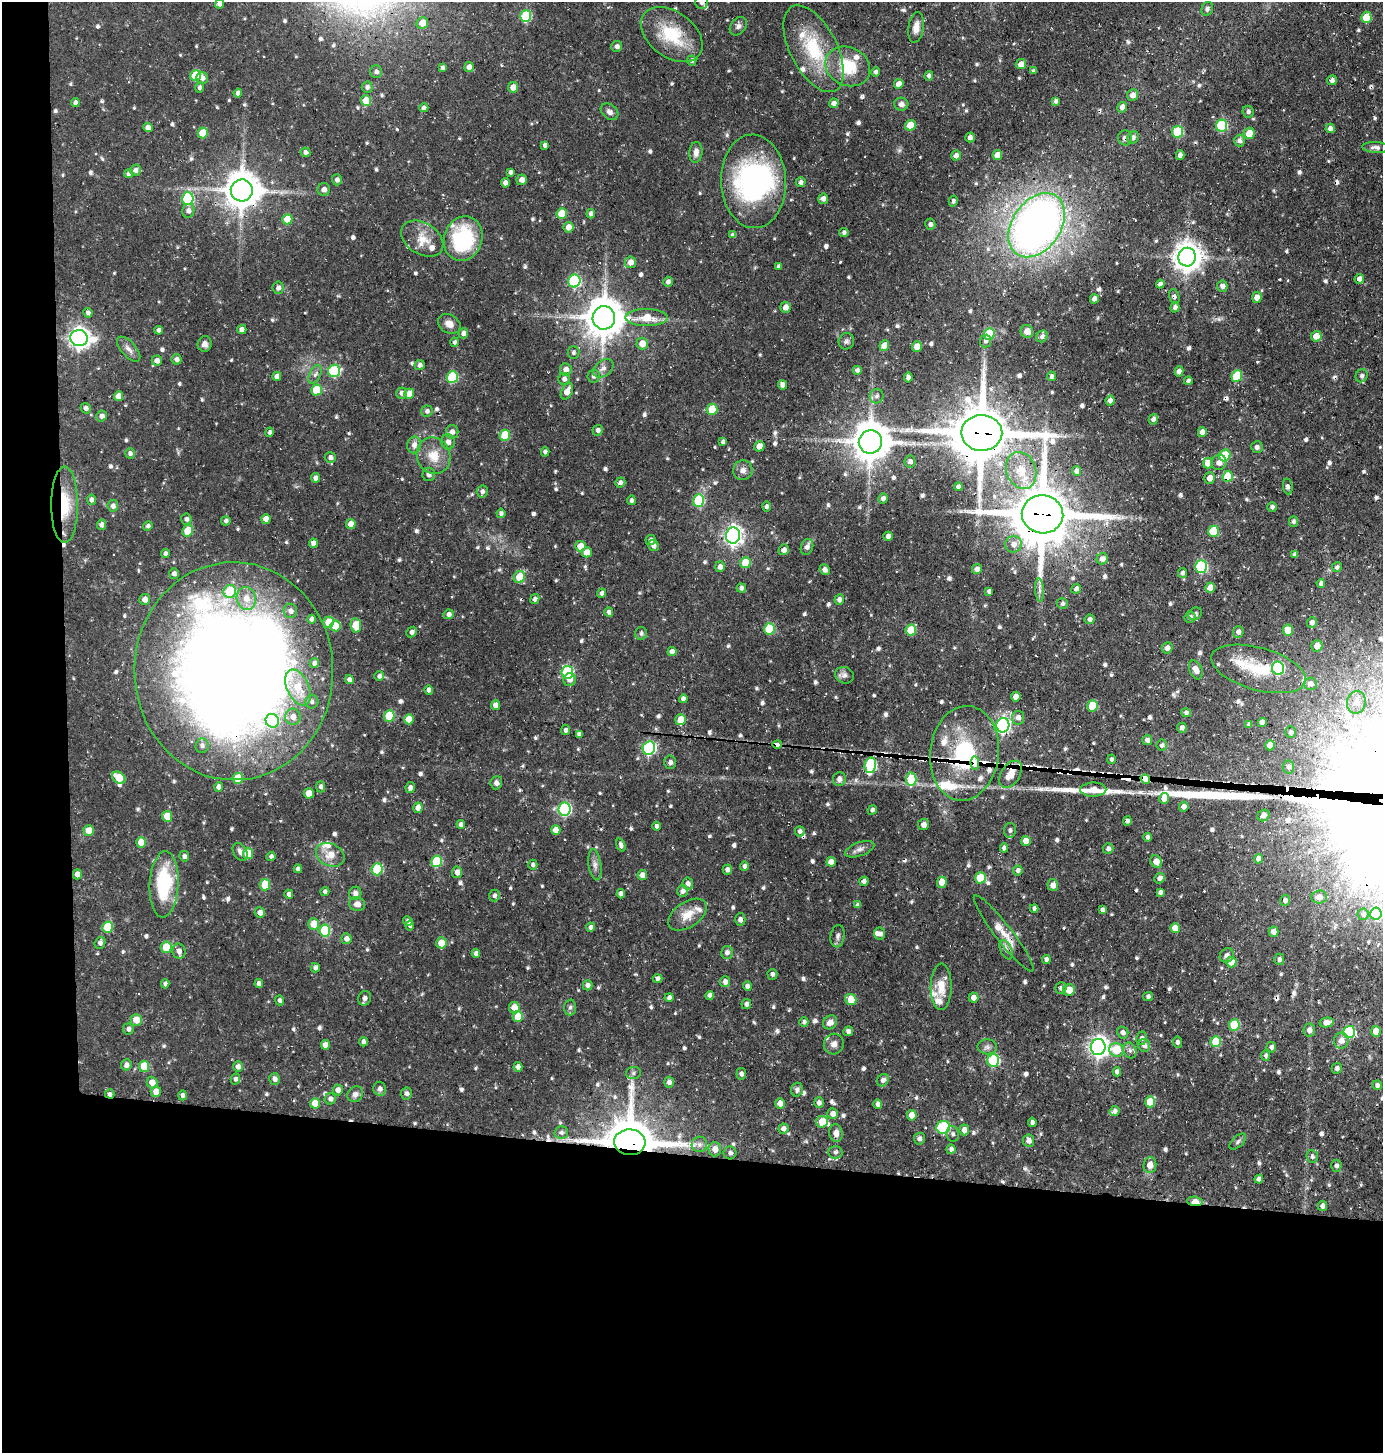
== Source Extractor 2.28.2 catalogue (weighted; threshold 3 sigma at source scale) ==
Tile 7 of 3 x 3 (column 1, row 3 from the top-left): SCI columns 140-1520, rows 1-1451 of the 4385 x 4355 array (HDU 1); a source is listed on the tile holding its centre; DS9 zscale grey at full resolution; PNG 1385 x 1455 px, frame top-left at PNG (2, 2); each listed source drawn as its Kron ellipse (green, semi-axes under 4 px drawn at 4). Shown black and unused: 24% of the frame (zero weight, under 3 of 4 exposures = <1% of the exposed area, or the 3 px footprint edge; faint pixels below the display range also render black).
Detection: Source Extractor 2.28.2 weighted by HDU 2 'WHT'; one run over the whole footprint, this tile lists its part. Background 0.0696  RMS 0.0056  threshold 0.0251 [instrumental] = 3 sigma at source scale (4.5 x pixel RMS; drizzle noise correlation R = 1.50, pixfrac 1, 0.05/0.05 arcsec/px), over >= 5 px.
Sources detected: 854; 1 too faint to see at this stretch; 1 inside a brighter object's white glare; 15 cosmic-ray / hot-pixel residue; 3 long thin detections or spike segments (spike, bleed or trail) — neither listed nor drawn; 22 inside a brighter listed object's ellipse — not listed separately; of the other 812, all 500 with FLUX_AUTO >= 1.44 (the completeness limit of this list) listed and drawn (312 fainter detections not listed), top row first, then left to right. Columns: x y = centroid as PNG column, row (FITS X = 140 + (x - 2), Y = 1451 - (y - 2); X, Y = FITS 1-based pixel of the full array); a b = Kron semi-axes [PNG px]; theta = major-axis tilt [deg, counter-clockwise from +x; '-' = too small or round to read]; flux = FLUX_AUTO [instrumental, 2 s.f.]
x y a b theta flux
702 2 7 6 - 2.4
220 4 5 4 - 2.7
1207 9 7 5 69 1.5
526 16 6 5 - 38
1366 17 5 5 - 15
422 23 6 5 - 7.3
738 26 10 7 51 2.2
916 27 15 7 81 4.8
672 34 34 22 -36 27
617 46 5 5 - 2
814 49 47 23 -63 35
692 61 5 4 - 1.5
1021 64 5 5 - 4.6
848 66 23 19 -26 23
469 67 5 4 - 3.6
443 68 4 4 - 1.7
1034 71 4 4 - 1.6
376 72 6 6 - 1.6
876 72 4 4 - 1.9
196 75 5 5 - 25
929 76 4 4 - 1.8
202 78 6 6 - 2.7
1332 80 5 4 - 1.8
899 84 5 4 - 4
199 87 5 4 - 1.5
367 87 5 5 - 1.9
513 87 5 5 - 5.8
238 93 4 4 - 2.2
1133 95 6 5 - 3.8
366 101 5 5 - 14
1056 101 4 4 - 1.8
75 103 4 4 - 2.2
834 103 5 4 - 2.5
901 104 7 6 - 2.2
1122 107 5 5 - 3.1
424 108 4 4 - 1.7
610 112 10 7 -40 2.3
1248 112 6 5 - 1.5
910 125 5 5 - 8.7
1221 125 6 5 - 44
148 128 4 4 - 4
1330 128 5 4 - 2.4
1177 132 6 5 - 29
203 133 5 5 - 14
1249 133 6 5 - 7.7
970 137 5 4 - 2.3
1133 137 6 5 - 2.1
1125 138 7 7 - 2.1
1239 141 6 5 - 2.2
545 145 4 4 - 1.8
1376 147 13 5 -4 2.2
305 152 5 4 - 1.8
696 152 10 6 84 3.4
997 155 5 4 - 5.8
1180 155 5 4 - 2.9
956 156 5 4 - 2.5
135 170 6 5 - 2.4
510 172 4 3 - 1.5
129 173 4 4 - 1.6
337 180 5 5 - 2.2
522 180 5 5 - 2.5
753 181 47 32 -88 93
801 182 5 5 - 1.9
505 183 5 4 - 2.4
324 189 6 6 - 2.6
242 190 11 11 - 1300
188 199 6 6 - 47
823 199 5 5 - 2.7
953 201 5 4 - 1.5
188 211 7 6 - 2.4
562 214 5 5 - 13
591 214 4 4 - 1.8
287 219 5 5 - 10
930 224 5 5 - 1.5
1037 225 35 24 55 390
568 227 5 5 - 4.9
844 232 4 4 - 1.5
733 235 4 4 - 2.3
422 239 23 15 -32 9.9
463 239 23 19 71 48
1187 257 9 9 - 730
631 262 6 5 - 3.5
779 267 4 4 - 1.6
1359 279 5 4 - 2.7
574 281 6 6 - 59
668 282 5 4 - 1.9
1160 284 4 4 - 1.8
1222 286 5 5 - 2.7
278 288 6 5 - 2.2
1174 296 7 5 -73 1.4
1257 297 5 5 - 4
1094 299 4 4 - 2.7
785 307 5 5 - 3.8
1175 307 5 4 - 2.1
88 313 5 4 - 2
604 318 11 11 - 1600
646 318 21 8 0 13
449 324 12 9 -32 4
158 330 4 4 - 1.6
242 330 4 4 - 2.5
1027 331 6 6 - 4.2
463 333 5 4 - 2.4
989 334 6 5 - 21
1042 336 6 5 - 1.8
1316 336 5 5 - 6.7
79 338 8 8 - 330
846 341 8 7 - 1.6
985 341 6 5 - 1.7
454 342 4 4 - 1.4
205 344 8 7 - 2.5
642 344 6 5 - 6.1
884 346 5 4 - 6.5
917 347 5 5 - 6.5
129 349 15 7 -48 3.4
573 352 6 6 - 1.5
177 359 5 5 - 2.2
157 361 5 5 - 2.7
419 365 5 5 - 2
603 368 11 7 37 2.8
566 369 6 5 - 3.1
857 370 4 4 - 2
334 371 6 6 - 45
1179 371 5 4 - 3.3
315 374 10 5 65 1.9
277 376 4 4 - 2.9
594 376 6 6 - 2.3
1051 376 5 4 - 1.4
1237 376 6 5 - 23
1362 376 6 6 - 2
452 377 6 5 - 36
908 378 5 4 - 2.3
564 379 6 5 - 2.1
1188 381 4 4 - 1.5
782 385 4 4 - 3.2
316 390 5 5 - 19
567 391 9 5 64 5
401 393 5 5 - 2
409 394 5 5 - 6.8
118 396 5 4 - 4.9
877 396 7 6 - 1.9
1110 401 5 4 - 2.8
86 408 5 5 - 1.7
712 409 6 5 - 17
427 411 5 5 - 1.9
102 416 5 5 - 2.3
1153 419 5 4 - 2.3
598 430 5 5 - 1.8
270 432 5 4 - 1.6
452 432 7 6 - 2.6
1202 432 5 4 - 4.2
982 433 20 18 -2 3400
505 435 5 5 - 20
448 442 7 7 - 2.9
723 442 4 4 - 1.5
870 442 12 11 - 1500
414 445 8 7 - 3.1
759 446 5 5 - 5.4
1257 447 6 6 - 1.7
545 452 4 4 - 1.8
130 453 5 5 - 1.7
1225 455 6 5 - 20
434 456 18 16 -66 11
330 457 5 5 - 2.1
910 462 6 5 - 2.4
1219 462 8 7 - 3.3
1208 463 5 5 - 8.2
743 470 10 9 - 3.3
1021 470 19 14 -70 12
1077 471 5 4 - 2.3
429 474 7 6 - 2
1228 476 5 5 - 19
316 478 5 4 - 2.8
1210 478 6 5 - 3.6
620 482 5 5 - 1.9
1288 486 8 5 -84 1.7
958 487 4 4 - 1.8
482 492 6 5 - 1.9
883 498 5 5 - 2.6
91 500 5 4 - 1.9
631 500 5 4 - 1.6
698 501 6 5 - 29
65 505 38 13 -90 21
113 506 6 5 - 2.4
766 506 5 4 - 1.7
1272 507 4 4 - 1.5
501 513 4 4 - 1.6
1042 514 21 19 -8 3700
186 519 5 5 - 1.8
266 519 5 4 - 4.6
226 521 4 4 - 1.6
1293 521 5 4 - 1.6
351 524 5 4 - 5.4
101 525 5 4 - 2
148 526 5 4 - 1.6
188 531 6 5 - 13
1213 531 5 5 - 20
733 535 8 7 - 250
888 536 5 4 - 2
651 540 5 5 - 1.9
313 543 4 4 - 4
1013 544 8 8 - 3.7
580 546 5 5 - 6.9
653 546 5 5 - 2.4
807 547 8 6 68 2.4
784 550 5 5 - 2.5
587 552 5 5 - 6.4
165 553 4 4 - 1.5
1295 554 4 4 - 1.7
1102 559 6 5 - 3.4
745 563 5 5 - 11
1201 566 6 6 - 55
720 567 5 5 - 2.4
1337 567 5 4 - 1.6
977 569 5 5 - 2.6
825 570 5 5 - 2
1183 573 5 4 - 1.8
174 574 5 5 - 2.2
519 577 6 5 - 14
1321 583 4 4 - 1.6
741 588 5 4 - 2
1210 588 5 5 - 5.7
1076 589 5 4 - 2.2
1040 590 11 4 -86 2.2
230 591 6 6 - 21
989 591 4 4 - 1.6
602 593 5 4 - 1.8
246 598 11 9 -78 6.6
145 599 5 5 - 3.7
535 599 5 4 - 1.9
839 600 5 4 - 1.9
1062 604 5 5 - 1.5
290 611 7 7 - 2.5
609 612 4 4 - 1.9
449 614 5 4 - 1.9
1195 614 7 6 - 1.7
1190 617 5 5 - 1.9
312 619 4 4 - 2.1
1090 619 5 4 - 2
329 622 5 5 - 11
1312 622 5 5 - 2.6
356 625 7 5 -81 11
335 626 5 5 - 11
769 629 6 5 - 26
911 630 5 5 - 14
1288 630 5 5 - 9.8
412 632 6 4 45 2.2
1238 632 6 5 - 2.4
641 633 6 6 - 1.7
1317 646 6 5 - 4.3
1167 648 6 5 - 2.7
672 652 4 4 - 3.5
314 663 5 4 - 2
1278 668 6 6 - 60
1258 669 49 21 -15 27
1196 670 10 6 -68 4.4
234 671 109 99 -89 1100
567 672 6 6 - 46
844 675 10 8 -22 2.6
379 676 5 4 - 2.2
349 679 4 4 - 2.4
570 680 6 6 - 3.1
1310 684 6 6 - 2.8
298 688 19 11 -66 14
429 690 4 4 - 1.9
1016 697 5 4 - 4.1
683 699 4 4 - 2.2
312 702 6 6 - 1.8
1356 702 11 9 79 4.7
496 705 5 4 - 3.8
1093 706 5 5 - 17
1186 713 5 4 - 1.6
389 716 5 5 - 21
293 717 8 7 - 4.2
1018 718 7 6 - 3
409 719 5 5 - 8.7
681 720 5 5 - 9.8
272 721 7 6 - 25
1262 722 4 4 - 3.3
1249 724 4 4 - 1.6
1003 725 7 6 - 130
1182 728 5 4 - 2.2
566 730 5 4 - 1.5
1291 732 5 5 - 1.4
579 734 4 4 - 2.2
1147 740 5 5 - 2.7
777 745 5 4 - 84
1162 745 5 5 - 1.6
1270 745 5 5 - 4.4
202 746 7 6 - 2.2
649 748 7 6 - 74
964 753 47 34 83 490
1111 759 4 4 - 1.5
670 762 7 6 - 1.8
975 763 7 2 -85 510
870 765 8 5 78 54
1288 767 6 5 - 1.8
1010 774 15 9 58 8.3
119 778 7 5 -38 12
238 778 5 5 - 17
839 779 7 6 - 2.7
911 779 6 5 - 19
1145 779 5 4 - 1300
496 783 6 6 - 1.9
219 787 4 4 - 3
321 787 5 4 - 1.9
410 788 5 4 - 2.1
1093 790 13 7 2 4.5
309 793 5 5 - 7.1
1164 798 5 5 - 3.3
1184 807 5 4 - 3.1
418 808 5 4 - 3.6
565 809 6 6 - 76
872 810 5 4 - 1.7
167 816 5 5 - 10
1263 816 6 5 - 2.1
1127 821 4 4 - 1.5
461 824 4 4 - 1.9
923 825 5 5 - 2.9
657 826 4 4 - 1.8
556 830 5 4 - 5.4
1010 830 7 6 - 1.8
89 831 5 5 - 8
800 831 5 5 - 1.8
1147 837 4 4 - 1.5
1026 841 5 5 - 5.5
141 842 5 5 - 9
621 845 7 4 -70 2
1004 848 5 4 - 2.3
860 849 15 6 20 2.9
1108 849 5 5 - 2
240 852 10 6 -58 2.4
248 854 5 5 - 11
330 855 15 11 -25 7.6
184 856 5 5 - 1.8
271 856 5 4 - 1.5
1258 859 5 4 - 3.3
436 861 5 5 - 26
1156 861 6 5 - 5.4
831 862 5 4 - 5
533 865 5 4 - 1.7
595 865 16 6 -82 3
744 866 5 4 - 1.8
298 869 4 4 - 1.6
377 869 6 5 - 27
727 870 5 4 - 2.4
1018 870 5 4 - 1.8
457 872 6 5 - 3.3
77 874 5 4 - 4.6
642 875 5 4 - 3.6
980 878 5 5 - 20
1160 878 6 4 39 2.2
864 881 4 4 - 1.8
942 882 5 4 - 7.1
688 883 6 5 - 2
164 884 33 14 87 38
265 885 6 5 - 17
1053 885 6 5 - 3.6
683 891 6 5 - 2.2
325 892 4 4 - 1.6
1160 892 4 4 - 2
355 893 6 6 - 2.7
289 894 4 4 - 1.7
621 894 4 4 - 2.1
494 895 6 5 - 1.7
1319 897 7 6 - 3.9
1285 900 6 5 - 1.9
357 904 8 7 - 3.7
858 905 4 4 - 1.8
1034 908 4 4 - 1.8
1102 910 4 4 - 1.5
260 913 5 5 - 3.3
1363 914 6 5 - 1.7
1376 914 6 5 - 26
687 915 21 12 34 8.6
740 919 6 5 - 2
408 921 5 4 - 2.1
314 924 6 5 - 8.6
410 926 5 4 - 1.6
107 927 5 5 - 19
591 927 5 4 - 1.9
1175 928 5 5 - 7.2
325 930 6 5 - 34
1274 932 5 5 - 4.6
1004 933 48 8 -52 9.1
880 934 6 5 - 2.5
838 936 11 7 82 2.1
346 939 5 5 - 2.7
100 943 6 5 - 1.7
441 943 5 5 - 8.9
166 947 6 5 - 15
1006 950 10 5 -66 2.4
179 951 7 6 - 3
476 953 4 4 - 2.2
727 953 6 6 - 2.5
1227 955 7 6 - 2.2
1046 959 4 4 - 1.8
1279 959 6 5 - 1.9
1231 962 5 5 - 8.7
315 968 4 4 - 1.9
772 974 5 5 - 1.5
657 979 5 4 - 1.7
725 982 5 5 - 2.8
259 983 4 4 - 2.1
165 984 4 4 - 1.6
588 985 5 5 - 2.2
747 986 4 4 - 2.1
941 987 23 10 89 9.1
1061 988 6 5 - 1.6
1069 990 6 5 - 6.3
710 995 4 4 - 2.4
1148 996 5 4 - 1.6
669 997 4 4 - 1.8
973 997 5 5 - 2.9
365 998 7 6 - 2.2
851 999 6 5 - 12
280 1000 5 4 - 1.7
746 1004 5 5 - 2.4
570 1007 8 6 86 1.5
514 1008 6 5 - 6.4
518 1016 5 5 - 11
136 1020 6 5 - 6.8
804 1022 4 4 - 1.6
830 1022 7 6 - 3.9
1327 1022 7 5 12 5.3
1234 1025 6 5 - 23
128 1029 5 5 - 2
1309 1030 6 6 - 2.6
848 1031 5 5 - 2.3
1376 1031 5 5 - 7.4
1349 1032 6 6 - 48
1123 1033 6 5 - 2.4
1142 1038 6 5 - 1.6
1341 1041 8 7 - 4.3
363 1042 4 4 - 1.8
1177 1042 5 4 - 1.7
1216 1042 5 5 - 18
834 1044 10 10 - 2.9
325 1045 5 4 - 4
1144 1045 6 6 - 2.4
987 1047 10 7 -4 2.3
1098 1047 8 7 - 310
1271 1047 5 5 - 1.9
1116 1050 7 7 - 14
1130 1050 8 6 -70 1.9
1266 1056 5 4 - 1.5
993 1061 6 6 - 44
126 1065 5 5 - 2.6
144 1066 5 5 - 15
238 1067 5 4 - 2.6
518 1067 5 4 - 2.5
1337 1068 5 5 - 1.5
1117 1072 4 4 - 2.2
633 1073 7 6 - 1.5
741 1074 6 5 - 1.8
235 1079 5 4 - 1.6
274 1079 6 5 - 2.4
883 1080 6 5 - 2.1
669 1082 5 5 - 2.2
152 1083 6 5 - 4.9
1377 1085 5 4 - 2
380 1089 7 6 - 2.3
338 1090 5 5 - 3.4
797 1090 7 5 73 1.7
156 1092 5 5 - 4.8
110 1094 5 4 - 1.8
355 1094 8 7 - 2.4
406 1094 6 5 - 2
182 1095 5 4 - 1.7
330 1099 5 5 - 2.1
1150 1102 5 5 - 13
315 1103 5 5 - 9.6
780 1103 5 5 - 4.1
819 1103 5 5 - 2.2
878 1104 5 4 - 2.2
1115 1111 5 5 - 1.8
833 1114 5 5 - 3.2
912 1115 5 5 - 6.1
822 1122 6 5 - 9.9
1032 1122 5 4 - 1.6
943 1127 7 6 - 47
784 1129 5 5 - 2.5
964 1130 5 5 - 3.5
561 1132 7 6 - 1.7
836 1133 9 6 -82 3.2
953 1134 8 6 -81 1.6
919 1139 6 5 - 2
1029 1141 6 5 - 2.9
630 1142 15 13 -7 2700
1238 1142 10 5 42 1.4
699 1144 8 8 - 2.4
715 1149 7 6 - 4.5
951 1149 5 4 - 1.8
835 1152 7 6 - 1.7
730 1153 6 6 - 1.7
1312 1157 6 5 - 1.5
1150 1165 8 6 84 5
1336 1166 6 5 - 1.9
1259 1179 4 4 - 2
1195 1201 8 4 -3 7.6
1322 1206 5 4 - 2.2
Overlapping masked pixels (flux is a lower limit): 20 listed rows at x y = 1125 138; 242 190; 1037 225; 604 318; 982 433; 1228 476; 65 505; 1042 514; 1258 669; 234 671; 570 680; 777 745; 964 753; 975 763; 1010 774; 1145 779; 1004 933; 110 1094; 630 1142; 1195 1201
Isophote crosses this tile's border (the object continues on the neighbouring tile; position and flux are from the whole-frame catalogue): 2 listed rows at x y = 702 2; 220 4